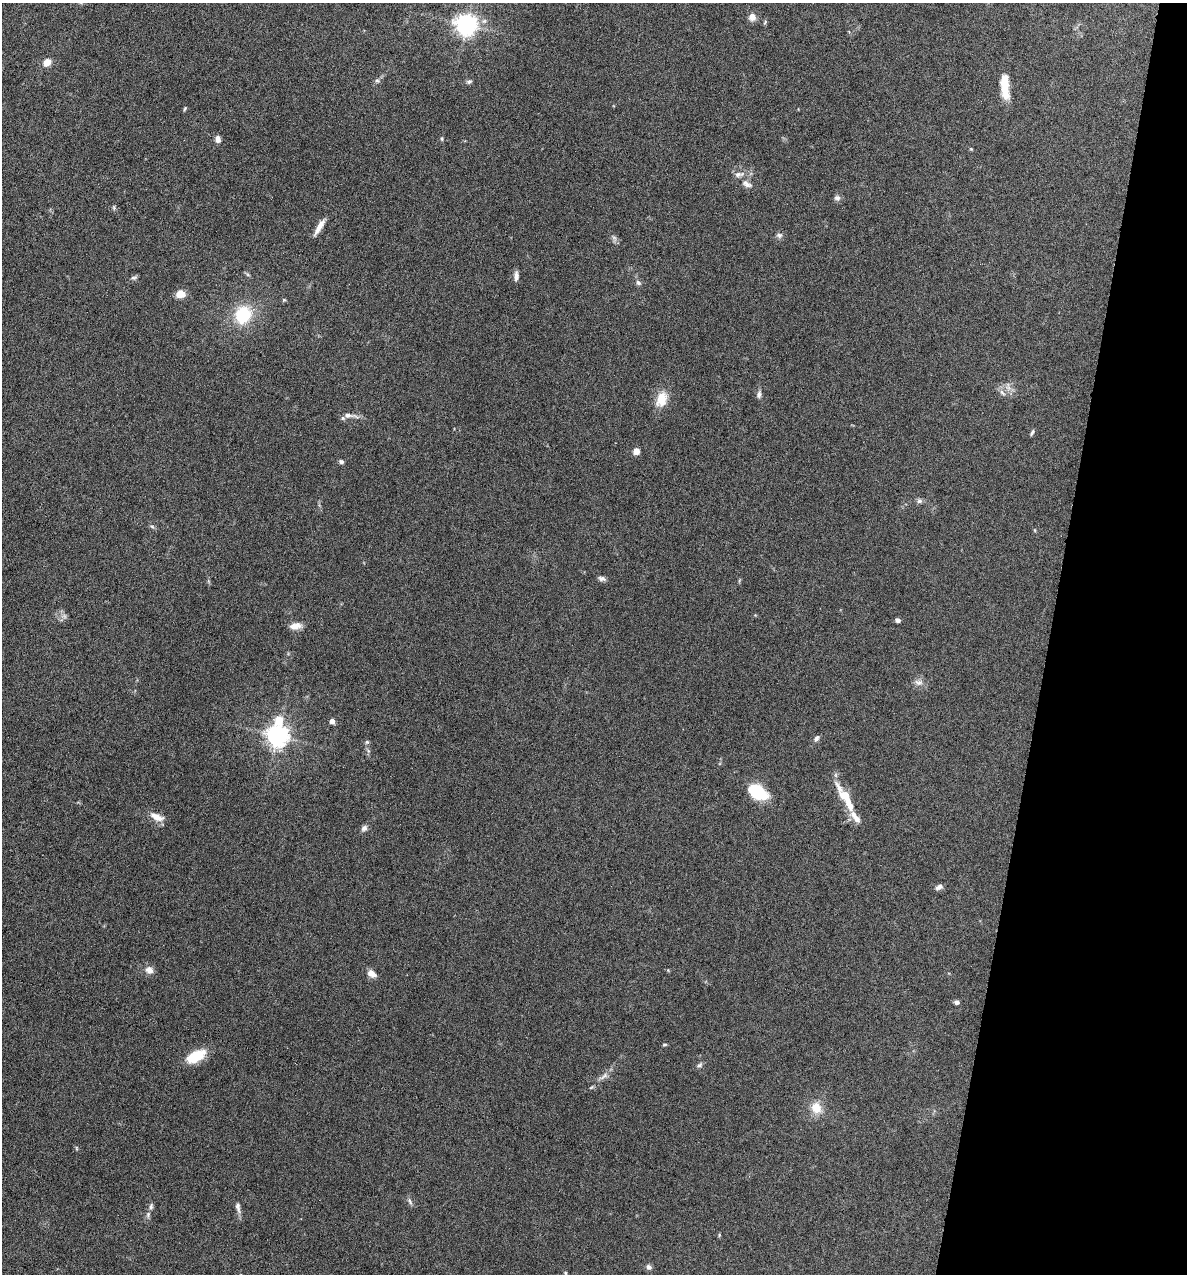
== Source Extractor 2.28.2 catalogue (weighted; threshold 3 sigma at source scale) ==
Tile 8 of 4 x 4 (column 4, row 2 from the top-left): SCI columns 3678-4862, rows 2543-3814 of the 5105 x 5085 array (HDU 1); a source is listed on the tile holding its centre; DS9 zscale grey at full resolution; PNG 1189 x 1276 px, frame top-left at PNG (2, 3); no overlay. Shown black and unused: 12% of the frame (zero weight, under 4 of 8 exposures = <1% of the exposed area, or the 3 px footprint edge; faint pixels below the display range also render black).
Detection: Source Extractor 2.28.2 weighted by HDU 2 'WHT'; one run over the whole footprint, this tile lists its part. Background 0.207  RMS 0.0064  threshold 0.0261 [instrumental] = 3 sigma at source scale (4.09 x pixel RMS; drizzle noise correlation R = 1.36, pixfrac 0.8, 0.05/0.05 arcsec/px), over >= 5 px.
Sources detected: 70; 1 too faint to see at this stretch — not listed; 4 inside a brighter listed object's ellipse — not listed separately; the other 65 listed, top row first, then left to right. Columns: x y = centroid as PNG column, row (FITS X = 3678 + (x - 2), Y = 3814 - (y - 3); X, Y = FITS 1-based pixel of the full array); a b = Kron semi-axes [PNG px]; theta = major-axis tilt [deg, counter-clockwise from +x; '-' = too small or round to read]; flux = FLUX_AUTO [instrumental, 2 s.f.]
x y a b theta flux
752 17 8 7 - 4.6
765 22 7 4 48 0.79
466 24 7 7 - 420
47 62 8 7 - 6
377 81 6 6 - 1.3
469 82 8 5 15 1.3
1005 87 28 9 -86 12
185 109 7 3 66 0.72
218 139 6 5 - 3.8
442 139 6 4 -90 0.78
971 149 5 4 - 0.56
739 174 16 7 11 3.7
747 184 16 8 -27 3.6
837 198 8 7 - 1.9
114 208 6 4 -73 0.88
319 227 20 5 59 5.7
779 235 8 7 - 1.8
614 238 11 6 -73 1.8
248 275 6 4 -20 0.87
516 276 12 6 89 2.7
134 278 8 5 18 1.3
638 283 7 6 - 1.7
180 294 9 7 4 7.8
284 300 5 4 - 0.67
243 315 14 12 73 32
1008 387 13 7 -79 3.3
1002 393 11 6 -45 2.4
759 394 10 6 76 2
661 399 18 12 71 11
348 415 14 7 -8 3.3
1032 432 8 4 62 1.2
636 451 5 4 - 12
341 462 5 5 - 1.5
919 501 8 7 - 1.5
152 526 6 4 -4 0.98
1035 530 6 4 -89 0.57
602 579 9 5 -14 1.9
897 620 5 4 - 1.7
295 626 14 8 7 4.6
918 682 13 8 -1 3.2
279 720 6 5 - 19
332 721 4 4 - 4.1
277 735 7 7 - 430
816 738 9 6 55 1.7
367 742 5 5 - 0.97
757 792 17 11 -32 29
849 803 18 8 -63 7.6
157 817 19 8 -25 6.1
364 828 9 7 51 2.1
939 887 9 6 29 2.2
149 970 11 10 - 3.7
371 973 10 7 -33 4.8
957 1002 6 5 - 1.7
665 1044 7 3 1 0.77
196 1056 26 13 28 14
700 1065 9 6 35 1.5
604 1076 17 6 35 3.3
816 1108 15 13 -78 9.1
76 1148 6 4 -88 0.66
410 1201 10 4 -66 1.5
151 1207 9 6 76 1.6
238 1207 16 6 -78 2.8
148 1214 8 6 74 1.6
649 1267 8 6 -45 1.9
565 1273 5 4 - 0.71